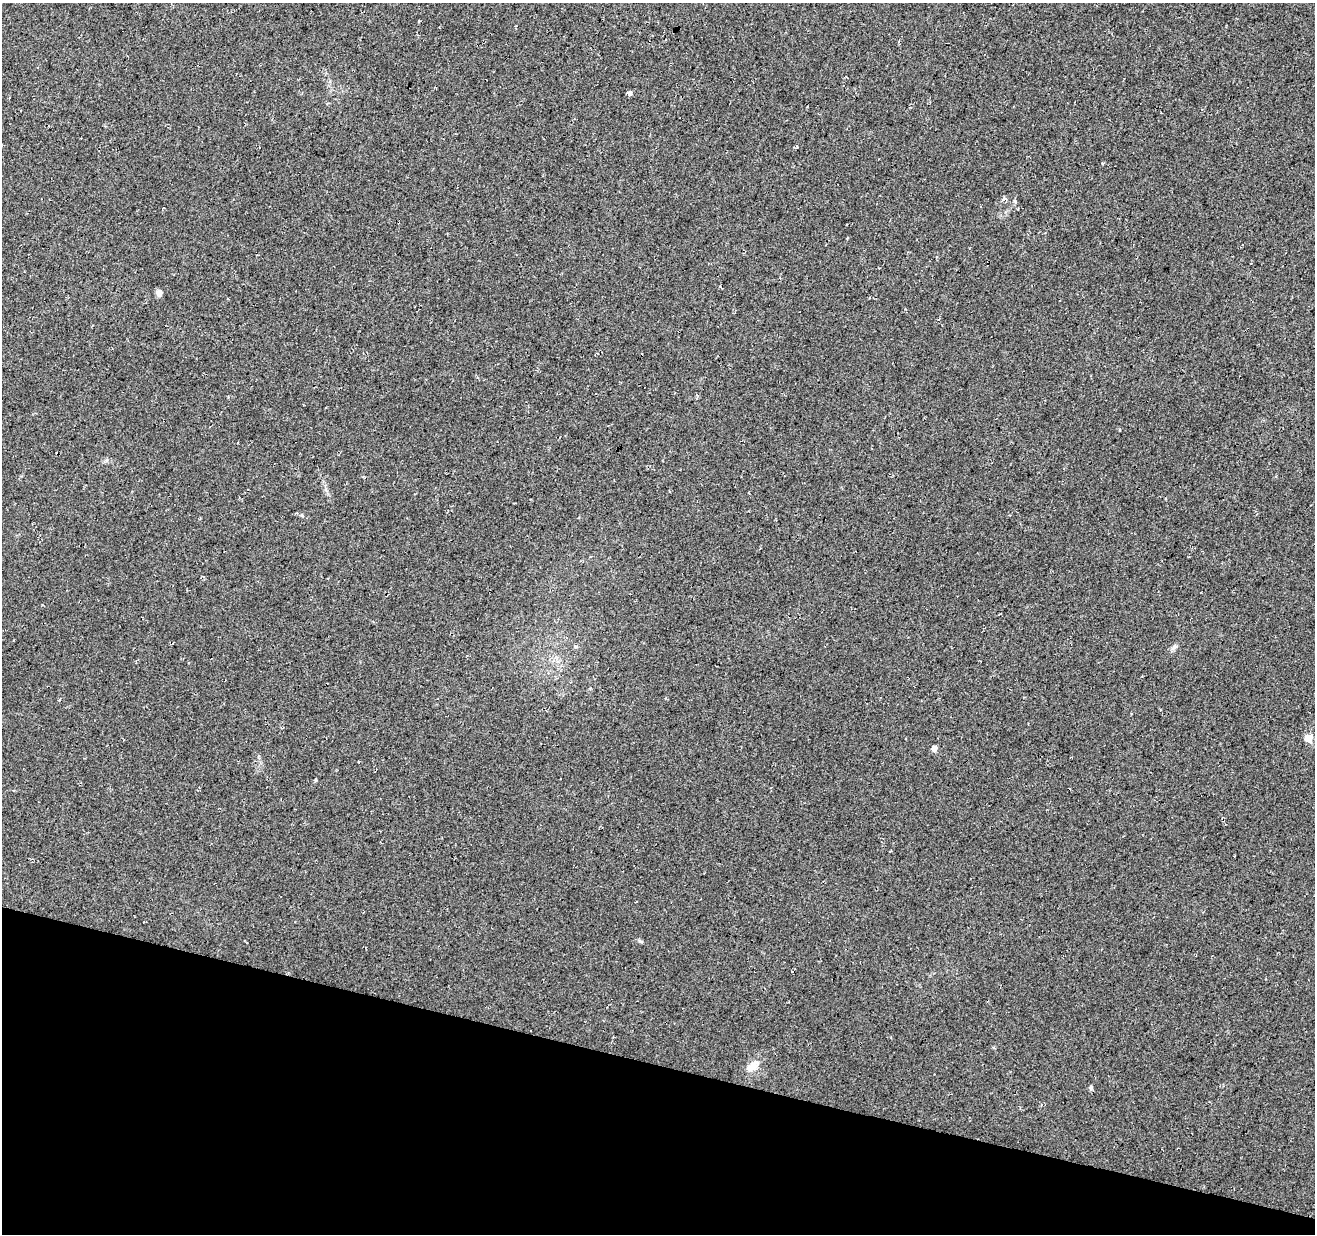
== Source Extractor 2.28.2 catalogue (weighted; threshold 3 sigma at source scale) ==
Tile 15 of 4 x 4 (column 3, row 4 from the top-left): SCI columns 2634-3946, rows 282-1513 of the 5258 x 5429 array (HDU 1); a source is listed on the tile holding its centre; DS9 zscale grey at full resolution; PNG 1317 x 1236 px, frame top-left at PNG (2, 3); no overlay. Shown black and unused: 14% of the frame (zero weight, under 3 of 4 exposures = <1% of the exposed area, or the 3 px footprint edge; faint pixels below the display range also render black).
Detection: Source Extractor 2.28.2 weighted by HDU 2 'WHT'; one run over the whole footprint, this tile lists its part. Background 0.0339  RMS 0.0092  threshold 0.0414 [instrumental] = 3 sigma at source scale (4.5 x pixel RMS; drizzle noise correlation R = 1.50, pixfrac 1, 0.0396/0.0396 arcsec/px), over >= 5 px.
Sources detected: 10; all 10 listed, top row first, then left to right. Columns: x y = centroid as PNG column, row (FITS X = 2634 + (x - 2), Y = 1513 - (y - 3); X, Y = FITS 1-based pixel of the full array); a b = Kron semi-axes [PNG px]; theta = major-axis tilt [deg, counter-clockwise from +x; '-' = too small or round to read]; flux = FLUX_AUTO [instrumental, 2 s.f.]
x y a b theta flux
629 93 4 4 - 3.7
1004 198 7 5 -14 1.8
159 293 5 5 - 7.5
576 646 6 3 0 1.1
1175 646 8 6 33 2.4
1308 738 5 5 - 18
934 748 5 4 - 7
315 780 5 3 - 0.8
753 1066 18 11 36 8.5
1091 1087 6 5 - 1.6
Unlisted compact peaks at least as high as the median listed source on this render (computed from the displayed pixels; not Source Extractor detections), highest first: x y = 640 941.